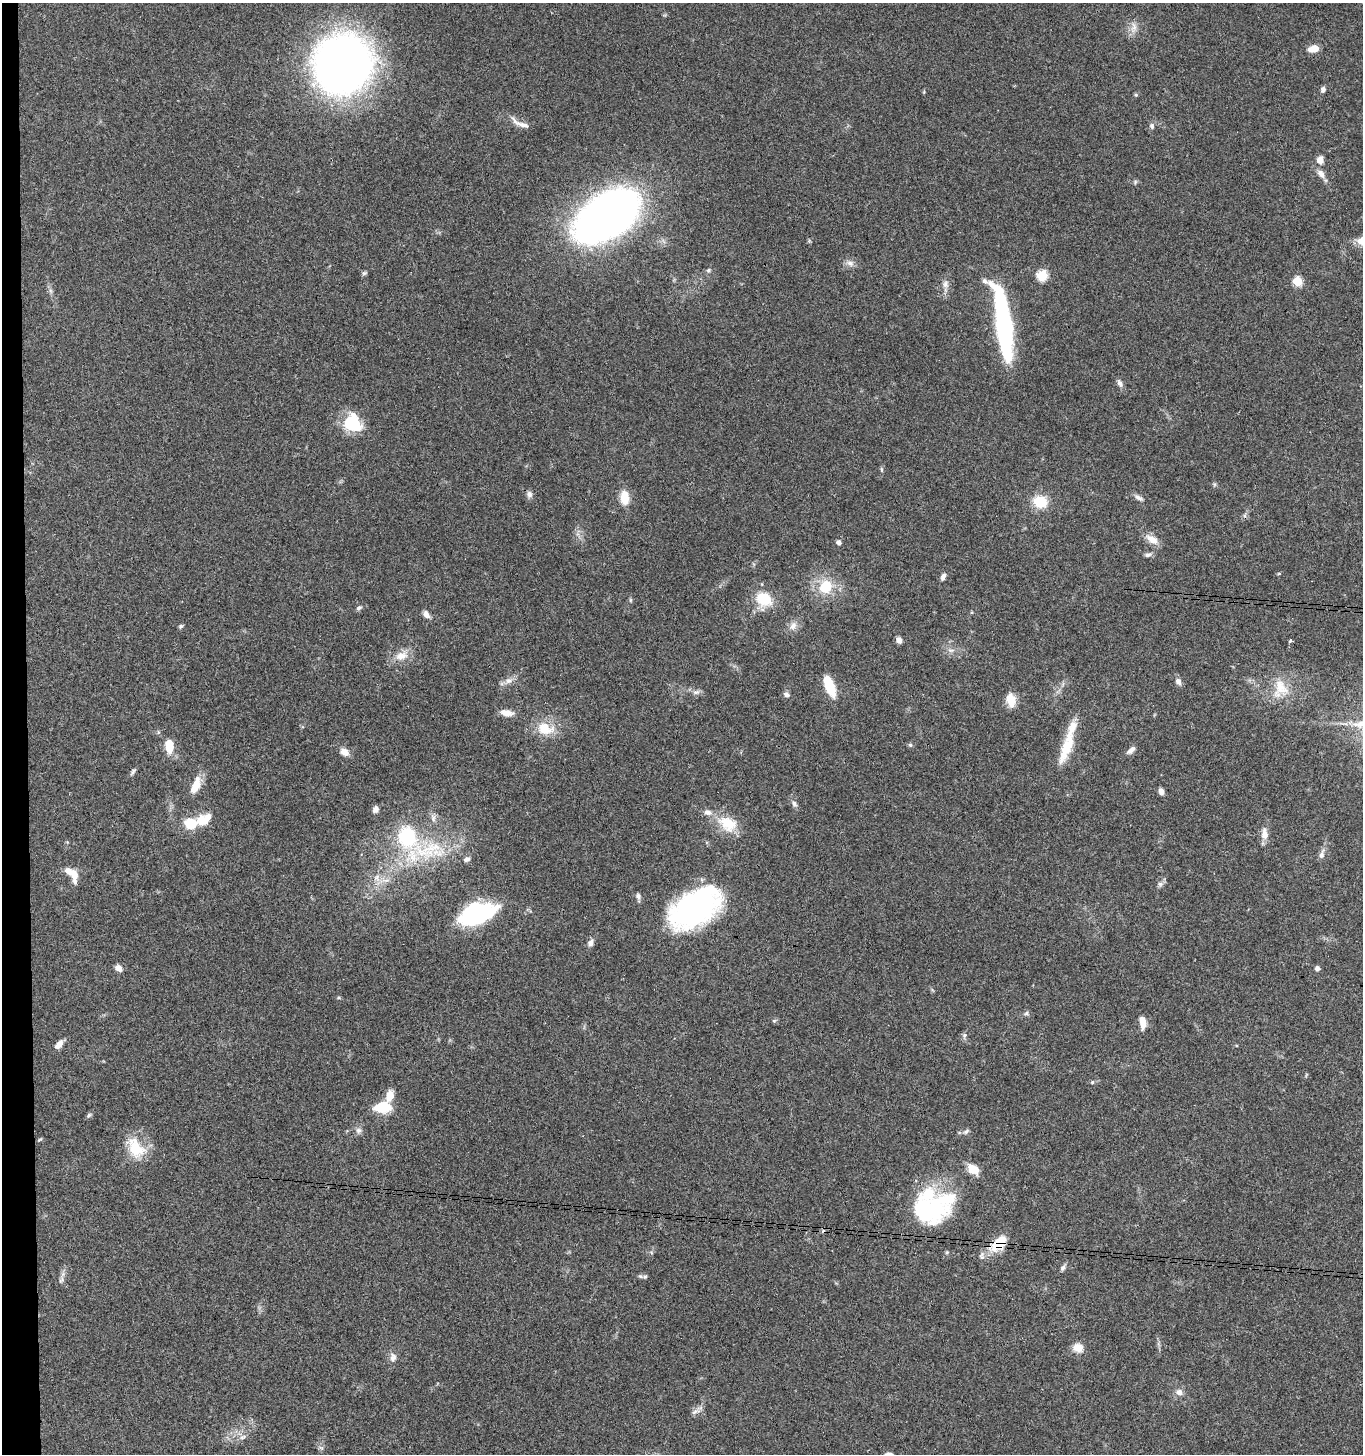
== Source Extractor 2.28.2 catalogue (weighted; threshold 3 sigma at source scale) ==
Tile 4 of 3 x 3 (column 1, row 2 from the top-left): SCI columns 205-1565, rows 1459-2910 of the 4444 x 4370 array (HDU 1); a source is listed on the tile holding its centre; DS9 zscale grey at full resolution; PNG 1365 x 1456 px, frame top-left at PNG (2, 3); no overlay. Shown black and unused: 2% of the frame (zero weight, under 3 of 4 exposures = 6% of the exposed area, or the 3 px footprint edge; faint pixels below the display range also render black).
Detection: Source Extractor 2.28.2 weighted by HDU 2 'WHT'; one run over the whole footprint, this tile lists its part. Background 0.0688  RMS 0.0053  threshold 0.0241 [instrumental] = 3 sigma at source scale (4.5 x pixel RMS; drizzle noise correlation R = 1.50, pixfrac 1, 0.05/0.05 arcsec/px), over >= 5 px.
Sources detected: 111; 2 inside a brighter object's white glare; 1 cosmic-ray / hot-pixel residue — not listed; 4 inside a brighter listed object's ellipse — not listed separately; the other 104 listed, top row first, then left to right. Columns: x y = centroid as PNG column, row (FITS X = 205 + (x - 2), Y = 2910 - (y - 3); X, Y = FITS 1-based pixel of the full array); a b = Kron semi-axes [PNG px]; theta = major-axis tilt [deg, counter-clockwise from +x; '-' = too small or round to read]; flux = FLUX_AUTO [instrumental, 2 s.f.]
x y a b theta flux
1134 28 14 7 66 3.5
1313 49 13 8 13 4.8
343 64 44 42 43 400
1323 89 6 5 - 1.8
1136 95 5 4 - 0.79
520 123 31 7 -26 4.4
1152 126 8 6 -73 1.4
1320 160 10 8 -88 3.5
1321 174 11 7 -54 3.2
1135 182 7 4 72 0.74
606 216 51 30 33 430
1362 242 15 10 -28 5.2
850 263 11 7 -28 2.4
708 270 6 5 - 0.97
364 273 6 6 - 0.94
1042 275 6 6 - 32
1297 281 5 5 - 24
945 284 10 7 69 2.5
51 291 7 4 -71 1.1
1004 328 63 17 -81 78
1120 383 9 6 -64 2.2
353 423 23 20 -58 19
881 469 8 4 -89 0.87
529 494 9 7 -79 2
625 498 15 9 -84 9.1
1138 498 14 5 -31 2
1040 502 16 13 -16 13
1152 539 18 9 -34 5.3
839 542 5 5 - 2.1
1148 555 9 5 8 1.5
1279 574 5 3 - 0.52
943 576 11 5 66 1.8
826 587 14 13 - 15
764 599 15 12 -29 17
630 600 6 4 90 0.7
359 608 8 5 21 1.3
426 614 10 6 -57 2.6
181 626 6 5 - 0.89
793 626 13 8 59 3.4
899 640 7 6 - 2.4
1290 641 3 3 - 2.1
951 650 9 4 -8 1.4
401 656 20 11 16 6.7
508 681 9 8 - 2.7
1178 681 9 7 -65 2.3
829 686 21 8 -68 17
1280 688 29 21 86 15
696 692 10 6 10 1.8
786 694 8 6 -22 1.7
1011 700 16 10 -80 7.5
507 713 15 7 -8 4.8
545 729 25 16 -11 12
910 745 6 5 - 0.87
169 746 12 7 -85 13
1067 746 50 12 71 18
1131 750 15 6 42 2.2
344 752 10 8 -31 4.1
133 771 11 5 53 1.3
196 785 23 9 68 8.4
1161 791 7 5 -76 2.5
794 803 9 6 -56 1.9
375 809 8 6 67 2.4
433 818 11 6 -76 2.1
203 820 19 11 30 11
191 823 11 10 - 14
728 824 27 18 -27 14
1264 834 16 9 -86 4.5
428 850 57 27 1 45
1322 854 14 7 76 2.4
72 873 18 8 -37 7.7
377 878 11 8 -82 3.9
1160 884 7 6 - 1.5
638 896 10 5 -79 1.7
695 908 50 29 33 120
477 914 33 17 19 67
591 943 9 7 62 2.5
118 968 8 6 -37 3.4
1317 969 5 5 - 1.7
338 998 5 3 - 0.58
1026 1013 6 5 - 1
774 1021 6 4 1 0.72
1143 1023 14 7 -86 5.3
964 1035 8 6 65 1.3
59 1044 12 6 50 3.6
1092 1082 5 4 - 0.68
390 1096 12 8 74 6.6
383 1107 18 11 6 16
89 1115 8 5 49 1.1
359 1130 8 8 - 2
966 1132 8 5 48 1.2
40 1139 6 3 19 0.63
135 1148 29 18 -55 16
973 1169 13 9 -31 8.4
929 1209 42 41 - 59
998 1244 23 12 43 15
1063 1268 8 5 54 1.4
645 1277 7 5 7 1.1
61 1280 9 4 54 1.5
1078 1348 13 11 -9 5.3
393 1357 13 9 90 2.8
1179 1392 8 7 - 3.1
695 1411 13 6 27 2.2
243 1437 9 6 26 1.9
321 1448 7 5 -30 1.2
Overlapping masked pixels (flux is a lower limit): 2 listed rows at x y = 929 1209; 998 1244
Isophote crosses this tile's border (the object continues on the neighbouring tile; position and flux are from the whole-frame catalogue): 1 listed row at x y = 1362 242